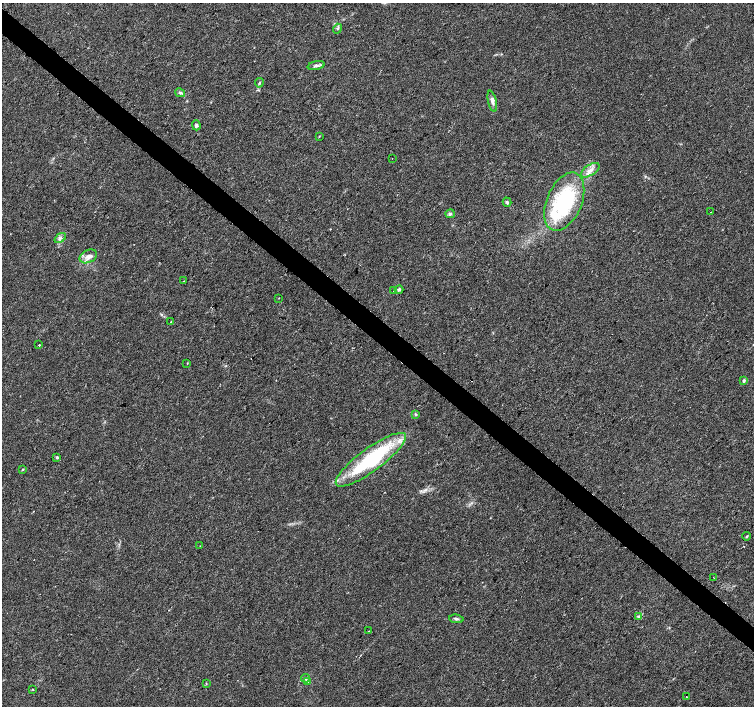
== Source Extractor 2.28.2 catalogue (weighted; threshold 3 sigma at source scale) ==
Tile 11 of 4 x 4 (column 3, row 3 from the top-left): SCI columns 3013-4516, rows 1642-3048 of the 6019 x 6031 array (HDU 1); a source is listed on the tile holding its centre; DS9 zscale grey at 2 x 2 block average (1 PNG px = mean of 2 x 2 image px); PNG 756 x 708 px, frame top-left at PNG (2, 3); each listed source drawn as its Kron ellipse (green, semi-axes under 4 px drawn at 4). Shown black and unused: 4% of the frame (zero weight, under 2 of 3 exposures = <1% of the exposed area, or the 3 px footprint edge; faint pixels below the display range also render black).
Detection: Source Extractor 2.28.2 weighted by HDU 2 'WHT'; one run over the whole footprint, this tile lists its part. Background 0.0471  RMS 0.0062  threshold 0.0278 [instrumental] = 3 sigma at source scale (4.5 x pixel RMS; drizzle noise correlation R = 1.50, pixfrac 1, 0.0396/0.0396 arcsec/px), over >= 5 px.
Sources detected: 42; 3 cosmic-ray / hot-pixel residue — neither listed nor drawn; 1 inside a brighter listed object's ellipse — not listed separately; the other 38 listed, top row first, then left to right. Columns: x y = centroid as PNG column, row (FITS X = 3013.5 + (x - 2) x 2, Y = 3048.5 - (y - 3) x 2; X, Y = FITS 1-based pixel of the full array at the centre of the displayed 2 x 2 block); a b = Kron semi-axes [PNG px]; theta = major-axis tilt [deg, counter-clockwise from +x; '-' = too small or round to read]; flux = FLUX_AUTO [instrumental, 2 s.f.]
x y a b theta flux
337 29 5 3 - 1.8
316 66 8 3 10 3.8
259 83 5 3 - 1.8
180 93 5 4 - 2.7
492 101 11 4 -77 5.3
196 125 5 4 - 3.3
319 136 3 2 - 0.76
392 158 2 2 - 0.47
590 170 10 5 33 9
507 202 4 4 - 2.1
564 202 31 17 67 130
711 212 2 2 - 0.82
450 214 5 4 - 2.6
60 238 6 3 36 3.1
88 256 9 6 26 7.8
183 281 2 2 - 1.5
393 290 2 2 - 1.4
399 290 4 3 - 2.7
279 298 2 2 - 0.75
171 322 2 2 - 1.6
39 345 2 2 - 1.7
187 363 2 2 - 1
744 380 2 2 - 3.5
416 415 4 2 - 1.1
57 457 3 3 - 1.9
371 460 42 11 36 140
22 469 2 2 - 1.4
747 536 4 3 - 1.6
200 546 2 2 - 1
714 577 2 2 - 0.95
638 617 4 3 - 1.5
456 619 7 3 -7 2.5
369 631 2 2 - 0.49
305 678 4 3 - 2.2
308 681 4 2 - 1.5
206 684 3 2 - 0.81
33 689 2 2 - 0.78
686 697 2 2 - 0.92
Diffuse or blended objects may show on this block-average render without a row.